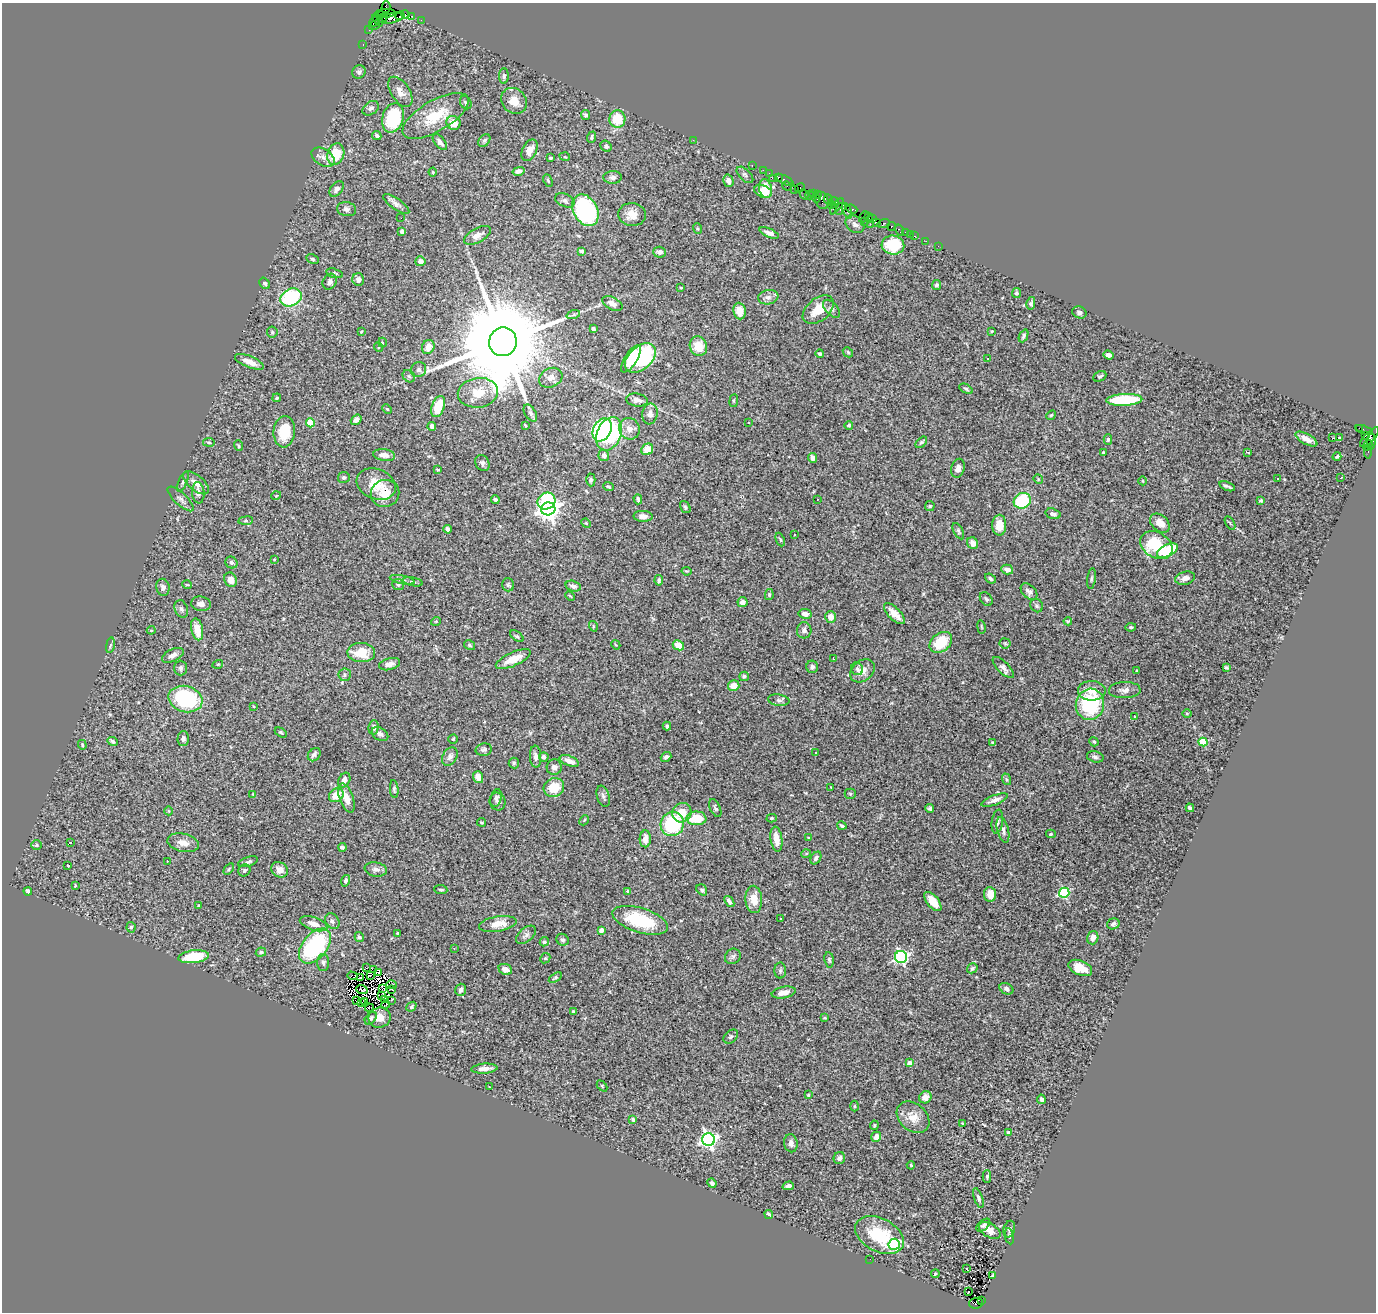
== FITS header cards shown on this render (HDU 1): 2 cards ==
NAXIS1  =                 1374
NAXIS2  =                 1310

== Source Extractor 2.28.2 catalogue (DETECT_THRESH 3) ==
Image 1374 x 1310 px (HDU 1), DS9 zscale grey, 1 PNG px = 1 image px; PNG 1378 x 1314 px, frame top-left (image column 1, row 1310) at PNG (2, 3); each listed source drawn as its Kron ellipse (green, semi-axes under 4 px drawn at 4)
Background 2.02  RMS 0.054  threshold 0.161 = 3 sigma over >= 5 px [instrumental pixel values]
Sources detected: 458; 6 with non-positive FLUX_AUTO (blend fragments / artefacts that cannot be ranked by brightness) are neither listed nor drawn; the other 452 listed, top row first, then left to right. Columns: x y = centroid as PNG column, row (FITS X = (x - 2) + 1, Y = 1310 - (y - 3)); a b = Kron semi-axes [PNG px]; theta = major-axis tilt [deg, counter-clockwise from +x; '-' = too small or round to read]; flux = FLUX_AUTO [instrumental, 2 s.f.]
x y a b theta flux
386 7 6 3 74 110
387 13 8 4 3 500
405 14 4 3 - 81
379 15 4 3 - 110
400 16 5 2 - 180
412 16 3 2 - 72
383 18 5 3 - 310
391 18 12 5 12 1000
378 20 7 3 -60 300
421 20 2 2 - 50
374 21 6 3 67 180
375 25 6 3 31 200
369 30 2 2 - 47
363 45 3 2 - 56
359 72 7 6 - 9.8
504 76 8 4 89 7.4
400 92 17 9 -56 32
514 101 14 12 -45 52
466 103 7 5 -56 9.1
371 108 9 6 34 12
586 115 5 4 - 7.7
435 116 37 15 30 130
393 118 15 10 74 200
617 119 9 8 - 97
453 123 7 6 - 43
377 136 5 4 - 11
592 137 6 4 67 6
484 140 7 5 49 7.5
693 140 2 2 - 35
440 142 9 5 -49 16
606 146 6 5 - 11
529 150 11 7 63 33
336 154 11 8 71 100
323 157 13 8 -33 20
565 157 5 3 - 3.4
550 158 3 3 - 5.2
752 165 3 2 - 92
763 170 2 2 - 70
518 171 6 4 14 14
433 172 4 4 - 3.6
769 173 2 2 - 53
745 175 10 5 -44 8.9
613 177 9 6 2 13
778 177 3 3 - 200
772 178 2 2 - 210
785 180 9 4 -28 330
548 181 6 4 -64 5.1
728 181 6 5 - 23
787 186 5 3 - 75
800 188 5 3 - 160
337 189 9 6 52 14
766 189 9 6 -79 63
795 189 3 3 - 250
763 191 9 6 -22 64
813 193 3 3 - 89
804 194 5 2 - 200
818 194 4 2 - 120
809 195 4 3 - 58
816 198 4 2 - 340
565 200 10 6 -25 11
822 200 9 6 -73 760
828 200 5 3 - 270
834 201 4 3 - 320
396 204 15 5 -34 15
832 205 3 2 - 140
837 206 9 3 53 780
346 209 10 7 -12 12
841 209 6 3 56 180
852 209 6 3 -22 270
585 210 17 12 -61 490
847 211 8 3 -65 350
632 214 14 11 -5 40
869 216 3 2 - 54
864 217 6 3 62 120
401 218 2 2 - 24
872 218 3 3 - 140
864 222 3 2 - 160
876 223 4 3 - 260
855 224 10 7 -38 16
870 224 3 2 - 75
884 224 6 4 16 190
892 226 4 3 - 240
697 229 5 3 - 3.5
899 230 6 3 -57 100
402 232 4 4 - 12
906 232 3 3 - 170
769 233 10 4 -24 17
910 234 2 2 - 21
477 235 15 7 29 25
915 236 2 2 - 51
926 241 2 2 - 25
893 245 11 9 -5 130
938 246 2 2 - 29
582 251 4 3 - 7.4
659 252 6 5 - 14
313 259 6 4 -27 5.3
420 261 5 5 - 17
334 273 9 4 -15 5.6
358 280 6 6 - 13
330 282 8 6 59 14
265 283 6 4 -54 7.4
937 285 5 4 - 7.9
681 288 4 2 - 2.5
1016 293 5 4 - 7.8
291 297 11 8 28 280
768 297 10 7 10 14
1031 303 6 4 78 7.3
612 304 11 6 -28 19
832 309 11 6 -48 11
818 310 18 11 39 71
740 311 8 6 -83 38
1079 312 7 6 - 7.9
573 315 7 4 18 6
593 329 4 3 - 13
992 331 4 3 - 3
272 332 5 5 - 5.8
361 332 3 2 - 2.7
1023 336 7 4 65 7.5
503 342 14 14 - 93000
382 343 5 3 - 2.9
698 346 10 8 -71 62
378 347 5 3 - 2.7
428 347 7 6 - 35
848 352 6 4 -46 4.7
820 354 4 4 - 6.1
1109 355 5 4 - 17
640 358 18 11 41 320
988 358 3 3 - 13
631 359 16 6 57 72
249 362 15 5 -21 32
419 370 8 7 - 12
409 376 7 5 -44 7.6
1100 376 7 5 25 7.3
551 378 12 9 26 20
966 389 7 4 -30 6.1
478 393 20 14 8 80
277 398 4 3 - 4.3
637 400 11 6 -7 17
1124 400 18 6 2 250
734 401 6 3 82 4.1
438 407 11 6 69 98
387 409 5 4 - 3.9
530 413 9 5 -59 9.8
650 414 10 7 82 20
1051 415 5 4 - 4.6
356 420 6 4 37 19
310 423 4 4 - 110
749 423 3 3 - 12
525 425 3 2 - 3.4
849 425 4 4 - 6.4
432 426 4 4 - 26
1359 428 3 2 - 70
629 429 11 10 - 30
602 430 12 8 62 360
1364 430 9 3 -20 190
284 432 16 10 84 98
609 434 17 12 67 320
1366 435 3 3 - 750
1369 437 13 5 45 900
1332 438 3 2 - 8.4
1339 438 4 3 - 7.8
1108 439 5 4 - 5.7
1306 439 12 5 -29 22
1371 441 8 4 86 370
209 442 6 3 -9 4.2
921 442 7 4 43 6.3
1368 445 6 4 53 310
238 446 5 3 - 3.8
647 449 6 5 - 52
1103 452 3 2 - 3.6
1248 452 4 3 - 6.9
1368 452 7 3 85 120
384 455 11 6 -7 20
604 455 5 5 - 12
1337 456 4 3 - 5.2
813 458 5 4 - 17
482 463 8 7 - 11
958 468 10 6 73 19
437 470 4 3 - 5.2
344 477 6 5 - 8.8
1341 478 3 2 - 5.9
1038 479 5 4 - 4
1277 479 3 3 - 6.5
591 480 6 4 89 5.8
1143 481 4 3 - 2.8
183 482 11 4 66 7.1
196 483 15 7 -40 31
376 484 20 15 -23 75
1227 486 8 2 -21 8.4
608 487 6 4 -23 5.2
198 493 11 6 -86 11
385 493 14 13 - 52
276 496 5 3 - 2.5
181 499 17 6 -43 17
638 499 5 3 - 7.3
817 499 2 2 - 2
495 500 4 3 - 8.7
546 501 9 8 - 190
1022 501 9 7 29 190
1261 501 3 3 - 5.6
930 506 5 4 - 4.5
685 507 6 4 -54 7.1
548 509 7 6 - 2900
1053 514 8 5 -17 13
643 516 9 5 -2 20
246 521 7 4 7 4.5
586 523 5 4 - 4
1160 523 11 8 -43 34
1230 523 7 3 -58 4
999 525 10 7 89 53
447 529 4 3 - 9.9
958 531 9 4 -62 6.9
795 534 3 2 - 6.8
780 540 7 3 -68 4.2
973 543 6 5 - 18
1156 545 17 12 -31 180
1167 550 11 6 27 130
274 559 3 3 - 2.9
231 563 6 5 - 10
1007 569 6 5 - 18
686 571 5 3 - 3.6
990 578 6 4 -38 7.7
1091 578 10 3 83 6.2
1185 578 10 6 14 19
231 580 7 6 - 27
402 580 13 4 -11 9.6
659 580 5 4 - 7.3
413 582 10 4 -12 7.5
398 584 6 5 - 8.7
187 585 5 3 - 2.8
508 585 6 5 - 6.1
573 586 8 5 -16 14
163 587 8 6 -77 14
1029 592 10 6 -45 12
769 595 5 4 - 4.5
570 596 5 3 - 3.8
986 599 8 5 -51 7.5
742 602 5 5 - 16
201 604 10 7 -9 16
1037 606 7 6 - 6.8
181 609 9 6 -68 10
805 614 6 5 - 23
894 614 13 6 -45 38
830 617 6 5 - 28
436 621 5 3 - 2.7
1068 621 4 3 - 4.8
593 626 5 3 - 3.5
981 627 7 3 -81 3.7
1131 627 5 4 - 4.8
197 629 11 6 -77 47
151 630 4 4 - 4
804 630 8 7 - 15
517 636 8 4 -37 6
941 642 12 9 38 110
1005 643 5 5 - 4.2
110 645 8 4 80 6.5
469 645 6 4 -32 5.9
616 645 5 3 - 3.2
678 645 6 4 -26 52
361 653 14 9 -3 85
173 655 11 6 26 15
833 658 3 2 - 2.5
513 659 19 6 25 55
218 664 5 3 - 3.5
390 664 11 6 14 17
812 667 6 6 - 9.3
1003 667 14 6 -45 17
181 668 7 6 - 9
1226 668 4 3 - 6.7
857 669 6 6 - 12
1136 670 2 2 - 2.8
862 671 14 10 39 32
345 675 6 6 - 7.9
744 676 5 5 - 5.8
734 685 6 5 - 44
1125 690 16 8 2 21
1092 691 14 10 -1 43
185 699 17 13 -15 340
779 700 11 5 -8 11
1090 704 15 14 - 320
253 706 3 2 - 2.7
1187 713 5 3 - 3.2
1135 717 3 3 - 4
667 726 4 4 - 5.5
374 727 7 5 85 10
281 732 7 3 -30 4.8
380 734 9 6 -30 13
183 739 7 5 88 11
453 739 4 4 - 4.6
113 741 5 4 - 8.7
993 742 4 2 - 3.4
1094 742 5 4 - 5.7
1203 742 4 4 - 150
82 745 5 3 - 4.1
484 749 8 6 11 9
815 753 3 2 - 5.4
314 755 7 5 47 12
450 757 10 7 59 17
536 757 11 5 -87 17
544 757 5 4 - 9.7
666 757 5 4 - 9.8
1095 757 8 5 -15 8.9
569 761 10 5 -20 23
514 763 5 5 - 5.1
554 767 8 7 - 16
478 777 6 5 - 27
1006 779 6 4 -71 5.1
344 780 8 5 61 20
831 787 2 2 - 2
554 788 10 9 - 77
394 789 9 4 -84 7.3
253 794 3 3 - 2.5
850 794 5 5 - 5.4
336 795 8 6 39 50
603 796 11 6 -72 12
346 798 15 7 -70 42
496 798 9 5 74 10
994 800 14 5 20 20
498 802 9 8 - 11
715 808 9 5 -65 7.7
930 808 4 4 - 7.3
1190 808 4 3 - 11
169 811 4 3 - 2.8
682 813 10 9 - 56
696 818 10 7 2 90
772 818 5 4 - 4.9
584 820 5 4 - 4.2
482 822 4 2 - 3.2
997 822 12 5 82 13
672 824 12 11 - 240
842 826 4 3 - 7.2
1003 830 13 5 -75 15
1051 834 5 4 - 4.4
809 838 3 2 - 5
645 839 8 5 88 26
776 839 12 6 -82 47
71 842 3 3 - 3.8
183 843 16 9 -13 31
37 845 5 5 - 5.1
342 847 4 3 - 6.1
806 854 5 3 - 2.9
816 858 7 5 57 11
167 861 3 2 - 7.4
248 862 10 4 16 8.9
68 866 3 2 - 2.7
229 869 6 3 54 4.5
376 869 11 7 -9 18
244 870 6 5 - 7.6
280 870 9 7 -31 21
346 881 6 4 75 7.8
75 886 3 2 - 3.2
441 890 6 3 -5 4.4
702 890 6 5 - 7.4
28 891 4 4 - 8.3
628 891 4 3 - 9
1064 893 5 5 - 350
990 894 7 6 - 31
754 899 13 8 -87 49
729 902 6 3 -52 9.3
933 902 11 6 -50 52
199 906 4 3 - 5.1
781 918 3 2 - 8.5
640 920 29 12 -17 200
332 921 8 6 -52 11
314 924 14 6 -18 31
498 924 19 7 9 50
1113 924 6 5 - 9.5
131 927 5 4 - 5.9
601 930 4 4 - 15
398 933 3 2 - 3.4
526 935 12 6 40 14
359 937 5 4 - 6.7
1093 938 7 5 73 21
562 940 6 5 - 8.2
544 942 5 4 - 6.8
315 946 20 12 50 420
454 948 2 2 - 2.7
261 952 5 4 - 8
733 956 8 7 - 8.9
194 957 15 6 7 130
901 957 6 6 - 740
545 958 5 4 - 5
829 960 8 4 -82 6.3
323 963 8 6 90 10
367 968 3 2 - 3.6
972 968 5 4 - 8.2
1080 968 13 7 -23 48
374 969 3 2 - 2.3
505 969 7 5 -23 21
780 971 8 6 90 7.7
379 972 3 2 - 8.6
370 975 3 2 - 3.3
352 976 5 2 - 0.76
555 977 7 3 33 4.5
360 978 3 2 - 6.8
391 985 5 2 - 0.32
383 989 2 2 - 1.4
391 989 3 2 - 5.2
1006 989 7 5 -30 12
362 990 6 2 -20 1.2
461 990 6 5 - 11
784 992 12 5 11 32
382 995 3 2 - 5.4
385 999 3 3 - 2.2
391 1000 3 2 - 6.1
357 1001 2 2 - 6
365 1002 3 2 - 4.7
361 1003 3 2 - 0.087
386 1005 4 2 - 0.39
411 1007 5 4 - 5.3
369 1008 4 2 - 6.1
573 1011 3 2 - 4
371 1018 7 5 50 7.3
379 1018 11 10 - 43
825 1018 3 2 - 3.3
731 1037 8 6 40 8.7
909 1063 4 4 - 26
484 1069 13 5 5 21
602 1086 6 4 -47 3.7
489 1087 3 3 - 5.9
808 1095 3 2 - 3.9
925 1097 6 6 - 29
1041 1099 4 3 - 10
854 1106 5 3 - 4.2
913 1117 18 13 -41 51
633 1120 4 4 - 9.8
962 1123 4 3 - 7
874 1125 4 3 - 3.6
1009 1133 4 3 - 17
876 1137 5 5 - 23
708 1140 6 6 - 1100
791 1143 9 6 -81 15
839 1158 6 5 - 13
911 1165 4 3 - 3.7
987 1177 6 4 88 6.2
712 1183 5 4 - 8.8
788 1186 5 4 - 11
978 1198 10 4 -70 8.1
769 1214 4 3 - 7.8
983 1225 8 5 41 8.2
1009 1229 8 5 75 7.3
990 1230 12 6 -30 29
879 1235 26 16 -27 170
1009 1236 8 4 -80 5.4
894 1244 5 5 - 390
870 1259 2 2 - 3.3
967 1268 2 2 - 3.2
935 1274 4 3 - 4.8
992 1275 3 2 - 3.1
969 1292 3 2 - 7.4
982 1300 3 2 - 420
976 1303 7 5 4 670
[6 non-positive-flux detections neither listed nor drawn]